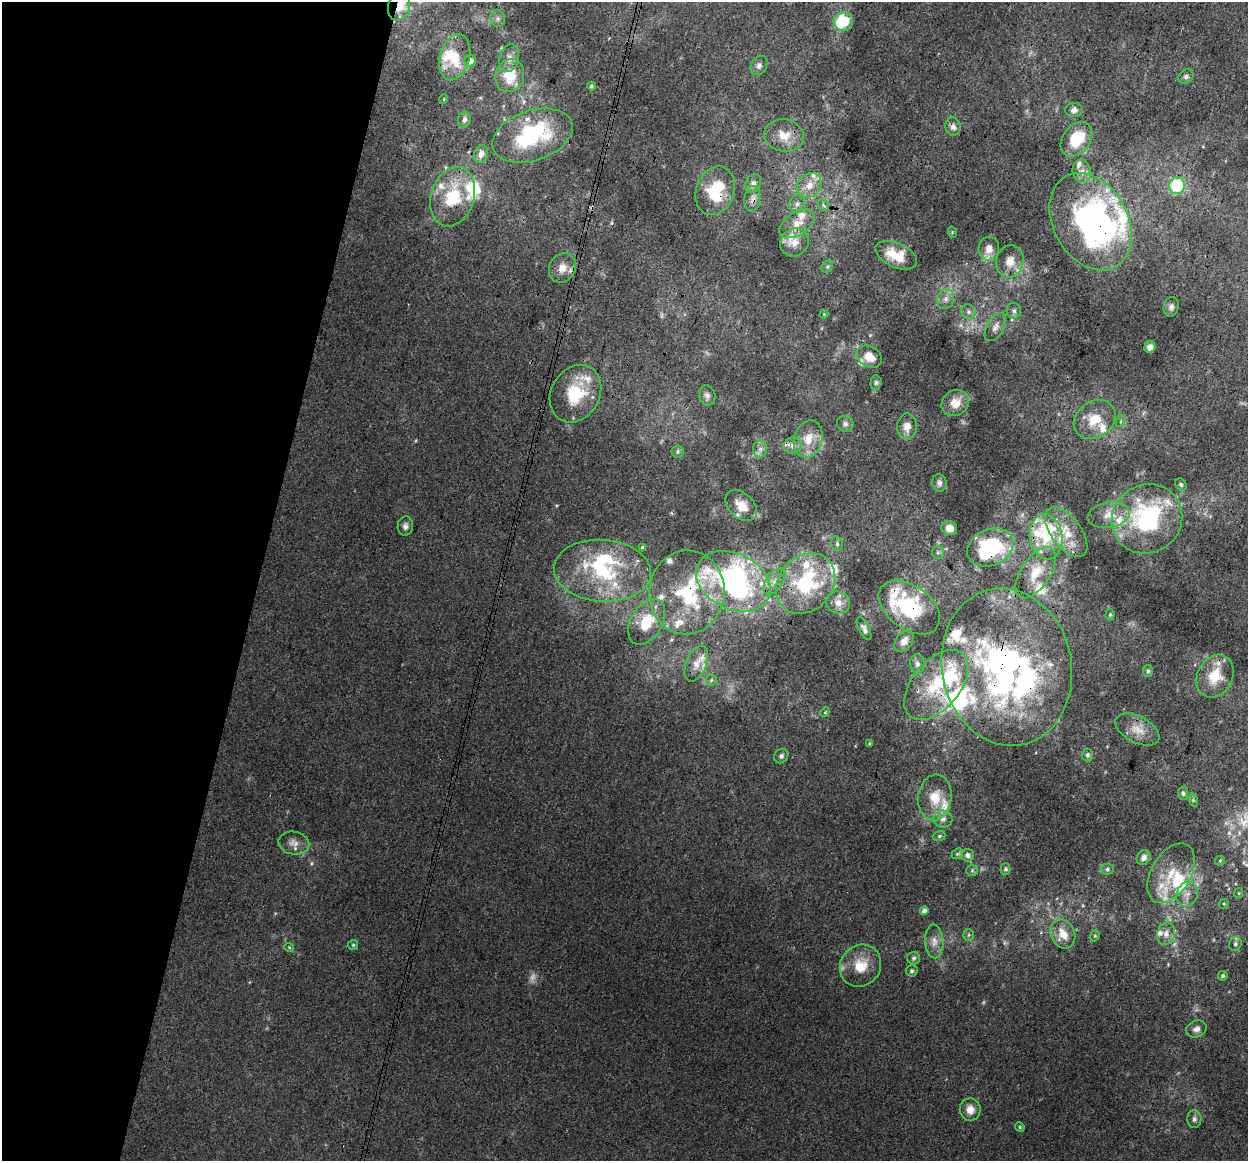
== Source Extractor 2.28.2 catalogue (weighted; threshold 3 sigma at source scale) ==
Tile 9 of 4 x 4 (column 1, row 3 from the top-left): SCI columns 14-1259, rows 1439-2597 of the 5018 x 5256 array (HDU 1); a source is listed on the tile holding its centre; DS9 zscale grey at full resolution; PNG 1250 x 1163 px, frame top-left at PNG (2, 2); each listed source drawn as its Kron ellipse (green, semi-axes under 4 px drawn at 4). Shown black and unused: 21% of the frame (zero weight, under 3 of 4 exposures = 5% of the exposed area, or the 3 px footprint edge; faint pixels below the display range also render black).
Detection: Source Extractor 2.28.2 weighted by HDU 2 'WHT'; one run over the whole footprint, this tile lists its part. Background 0.00927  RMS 0.0038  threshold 0.0172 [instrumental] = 3 sigma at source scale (4.5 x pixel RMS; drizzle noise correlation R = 1.50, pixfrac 1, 0.0396/0.0396 arcsec/px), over >= 5 px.
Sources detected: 185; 5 too faint to see at this stretch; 5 inside a brighter object's white glare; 2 cosmic-ray / hot-pixel residue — neither listed nor drawn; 46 inside a brighter listed object's ellipse — not listed separately; the other 127 listed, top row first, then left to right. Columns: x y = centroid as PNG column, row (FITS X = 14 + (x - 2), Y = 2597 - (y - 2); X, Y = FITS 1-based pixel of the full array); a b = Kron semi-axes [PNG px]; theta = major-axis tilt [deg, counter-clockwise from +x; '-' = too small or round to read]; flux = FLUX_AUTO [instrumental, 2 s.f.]
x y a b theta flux
399 7 14 11 72 6
498 18 8 7 - 1.4
843 21 9 9 - 14
455 57 23 14 74 9.1
509 58 14 9 74 3
470 61 6 6 - 2.3
759 66 10 7 59 1.5
510 76 17 14 72 10
1186 76 8 6 36 1.3
591 86 4 4 - 0.68
444 99 5 3 - 0.29
1074 110 9 7 6 1.7
464 120 8 6 77 1.3
953 127 9 7 -79 1.8
784 135 20 16 -11 6.6
533 136 41 25 19 40
1076 139 19 13 53 14
481 154 9 7 72 2.9
1082 171 11 9 -74 3
753 183 10 7 61 1.6
809 185 13 11 47 4.7
1177 186 8 8 - 21
715 191 25 19 70 18
453 197 30 21 72 20
752 199 13 8 82 2.2
797 204 9 7 79 1.8
823 205 6 5 - 0.78
1091 222 52 37 -60 120
797 224 19 11 33 5.9
952 232 6 4 -74 0.45
795 242 15 13 43 4.9
989 249 12 10 85 3.9
896 255 22 12 -23 10
1010 261 16 13 76 4.8
827 267 7 5 54 0.68
562 268 15 13 62 4.7
946 299 10 8 75 2.2
1171 307 10 7 77 1.4
1014 311 8 7 - 1.4
969 312 7 7 - 1.3
824 314 4 4 - 0.34
995 327 15 8 59 2.4
1150 347 6 5 - 1.5
869 357 13 10 -30 5.3
876 383 7 5 87 0.79
575 394 30 24 61 19
707 395 10 8 -77 1.7
955 403 14 12 33 5.1
1095 419 22 18 34 9.2
1121 421 6 4 71 0.54
845 424 8 7 - 1.4
907 427 13 10 -89 3.5
808 439 19 14 75 7.6
793 445 9 8 - 2
760 449 9 7 88 1.7
678 452 6 6 - 0.77
939 483 9 7 -78 1.4
1181 485 6 5 - 0.77
741 506 18 12 -41 6.1
1109 515 21 12 9 5.5
1147 519 36 34 38 49
405 526 9 7 80 1.5
949 528 8 7 - 3.3
1066 532 29 15 -53 11
1046 537 23 16 -83 17
837 544 7 5 -76 0.9
990 547 24 18 24 32
643 548 4 3 - 0.89
938 553 6 5 - 0.83
602 571 48 31 -4 39
1036 573 29 14 57 8.7
733 581 39 28 -26 110
774 581 15 8 54 3
806 584 33 27 48 39
687 592 42 37 85 36
838 603 12 11 - 3.8
909 607 34 22 -37 24
1110 615 5 4 - 0.53
647 622 25 15 60 11
864 629 12 5 -64 1.5
904 641 12 8 54 2.5
696 664 19 10 68 4.2
917 664 10 7 -86 1.6
1007 667 79 65 -79 140
1148 671 6 5 - 0.83
1215 676 22 17 63 11
711 680 5 5 - 0.6
936 685 41 24 50 25
825 712 5 4 - 0.43
1137 729 24 13 -28 5.6
869 743 4 3 - 0.36
1087 755 6 5 - 1
781 756 8 6 48 1.2
1183 793 6 5 - 0.93
935 797 23 16 83 9
1193 800 7 4 -72 0.65
943 819 9 8 - 2.1
939 836 6 5 - 0.64
294 843 15 11 -12 3.4
957 854 6 4 43 0.62
968 855 6 6 - 1.5
1143 858 8 6 58 2
1220 861 5 5 - 0.47
1005 869 5 5 - 0.82
1107 869 6 5 - 0.8
972 870 6 5 - 0.7
1171 873 32 19 60 13
1239 893 5 4 - 0.46
1187 894 13 10 73 3.4
1224 904 5 4 - 0.48
924 911 4 4 - 1.8
1063 934 15 12 -66 5.6
1166 934 11 8 77 2.8
969 935 6 5 - 0.65
1095 936 6 4 68 0.54
934 941 17 9 -87 3.2
1235 944 7 6 - 0.99
353 945 5 5 - 0.6
289 947 5 3 - 0.33
914 958 6 6 - 0.92
860 966 22 20 51 9.7
912 971 6 5 - 0.72
1223 976 5 4 - 0.79
1196 1029 10 8 20 1.8
970 1110 11 10 - 3.8
1194 1119 9 7 88 1.4
1020 1127 5 4 - 0.48
Overlapping masked pixels (flux is a lower limit): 15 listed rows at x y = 399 7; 953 127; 533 136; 715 191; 752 199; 1091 222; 896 255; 990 547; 733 581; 806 584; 687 592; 909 607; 1007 667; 936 685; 294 843
Isophote crosses this tile's border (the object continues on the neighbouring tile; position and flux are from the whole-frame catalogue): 1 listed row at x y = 399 7